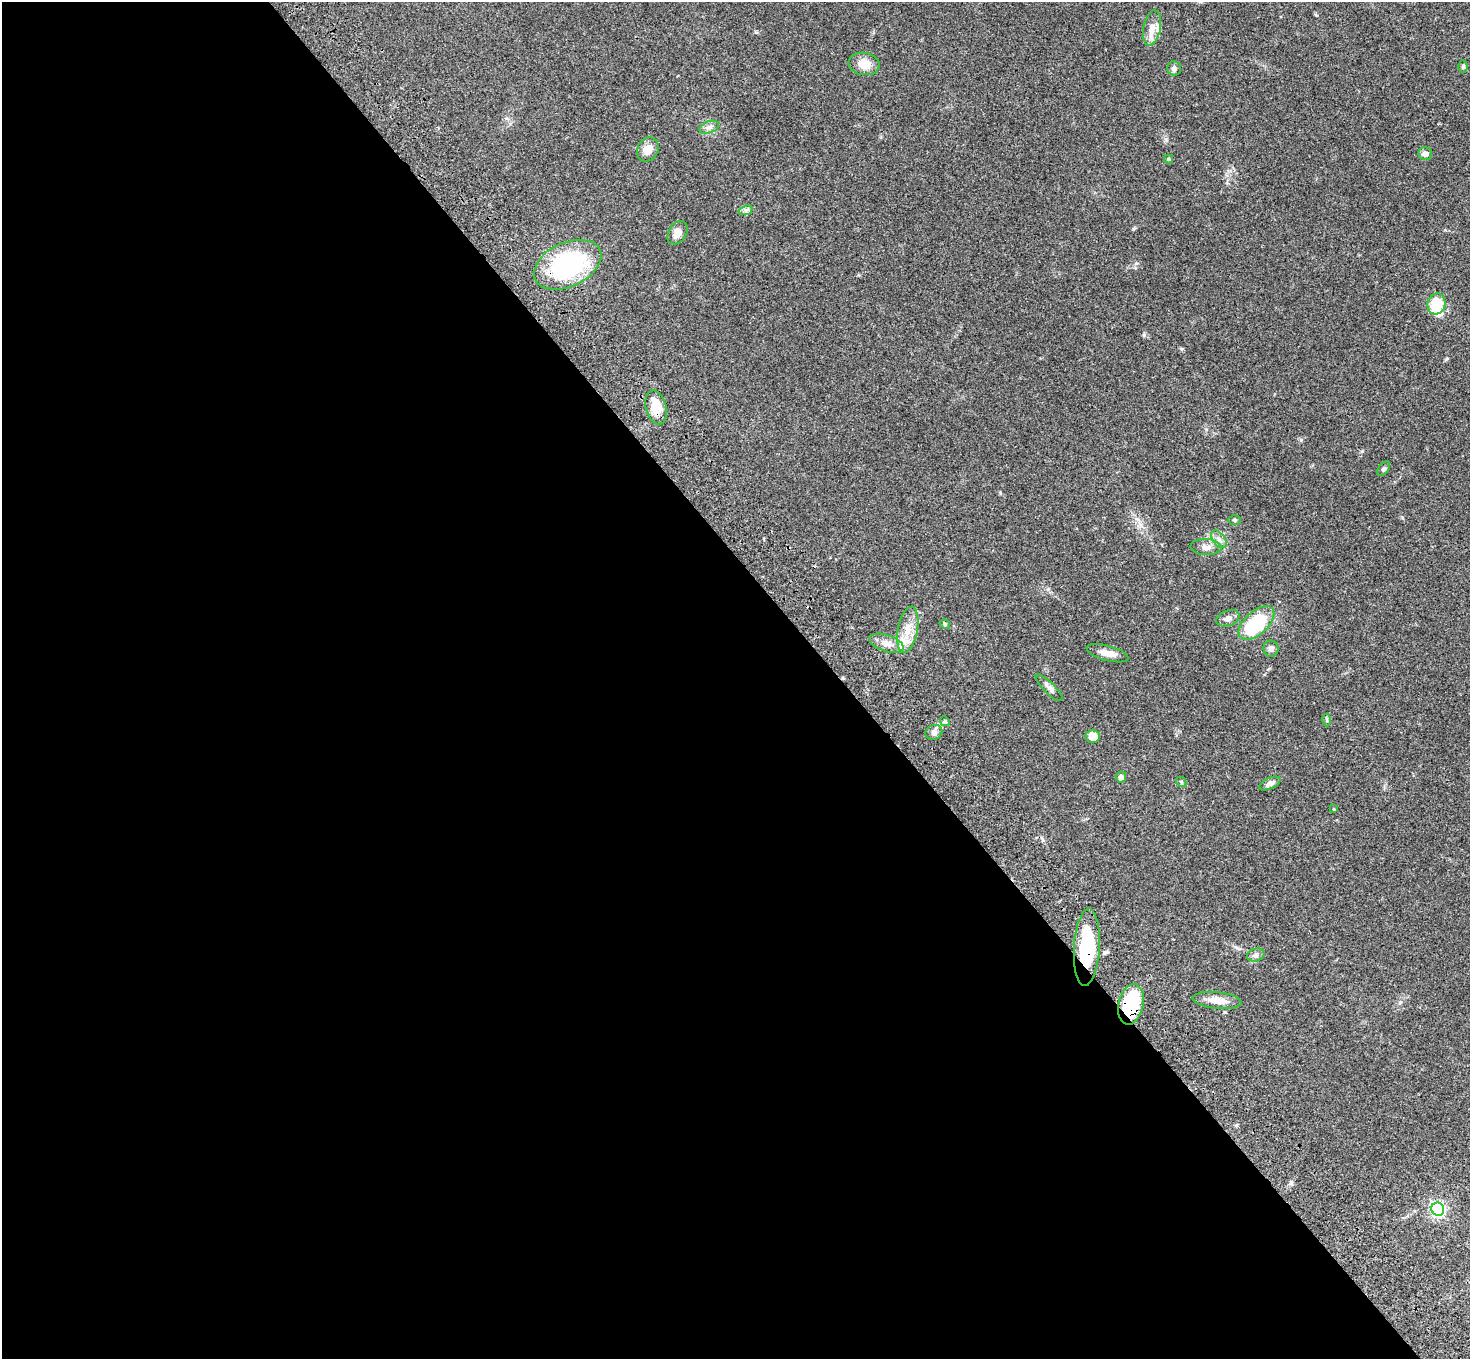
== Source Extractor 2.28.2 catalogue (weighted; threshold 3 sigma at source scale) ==
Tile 9 of 4 x 4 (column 1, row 3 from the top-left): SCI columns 107-1574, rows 1736-3092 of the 6083 x 6047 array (HDU 1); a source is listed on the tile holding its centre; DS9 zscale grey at full resolution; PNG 1472 x 1361 px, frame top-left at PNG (2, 2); each listed source drawn as its Kron ellipse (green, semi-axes under 4 px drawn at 4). Shown black and unused: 57% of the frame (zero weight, under 3 of 4 exposures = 6% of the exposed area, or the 3 px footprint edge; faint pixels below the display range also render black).
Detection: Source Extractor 2.28.2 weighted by HDU 2 'WHT'; one run over the whole footprint, this tile lists its part. Background 0.0472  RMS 0.0052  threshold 0.0233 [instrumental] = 3 sigma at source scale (4.5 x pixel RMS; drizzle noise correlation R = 1.50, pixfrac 1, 0.05/0.05 arcsec/px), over >= 5 px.
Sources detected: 41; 3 inside a brighter listed object's ellipse — not listed separately; the other 38 listed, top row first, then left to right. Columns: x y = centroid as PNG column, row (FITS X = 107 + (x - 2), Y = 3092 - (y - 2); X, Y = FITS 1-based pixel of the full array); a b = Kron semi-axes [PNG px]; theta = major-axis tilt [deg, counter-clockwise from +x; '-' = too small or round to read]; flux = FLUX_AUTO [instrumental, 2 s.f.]
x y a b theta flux
1152 28 18 8 78 4.9
864 64 16 11 -10 6.4
1463 67 6 5 - 0.79
1174 68 7 7 - 1.6
709 127 10 6 20 1.7
648 149 12 10 63 4.8
1425 154 7 6 - 2.3
1169 159 4 3 - 0.74
746 210 7 4 18 1.2
678 233 12 9 57 4
568 265 36 22 25 66
1437 304 10 9 - 16
656 407 17 10 -75 11
1384 469 8 5 52 1
1235 520 6 5 - 0.8
1219 539 10 6 -52 1.8
1206 547 15 8 -3 2.9
1228 618 12 7 20 2.3
1256 623 21 11 41 34
945 624 5 4 - 0.76
908 630 23 10 79 7.5
886 643 18 8 -17 4.3
1271 649 8 7 - 2.1
1108 653 21 7 -15 4.3
1049 688 18 5 -44 2.2
1327 720 6 4 -90 0.66
945 721 5 4 - 0.76
934 732 9 7 24 2
1093 736 7 6 - 6.3
1121 777 5 5 - 1.5
1181 782 5 4 - 0.64
1270 783 11 5 26 2.4
1334 809 4 3 - 0.5
1087 947 39 13 87 38
1256 955 9 6 16 1.6
1217 1000 24 8 -6 5.7
1131 1004 20 12 78 34
1438 1209 6 6 - 100
Overlapping masked pixels (flux is a lower limit): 4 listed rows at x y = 568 265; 656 407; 1087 947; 1131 1004
Unlisted compact peaks at least as high as the median listed source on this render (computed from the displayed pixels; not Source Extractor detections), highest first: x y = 1144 335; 1136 263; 1301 440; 1181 349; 1446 359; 1000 493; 1362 451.